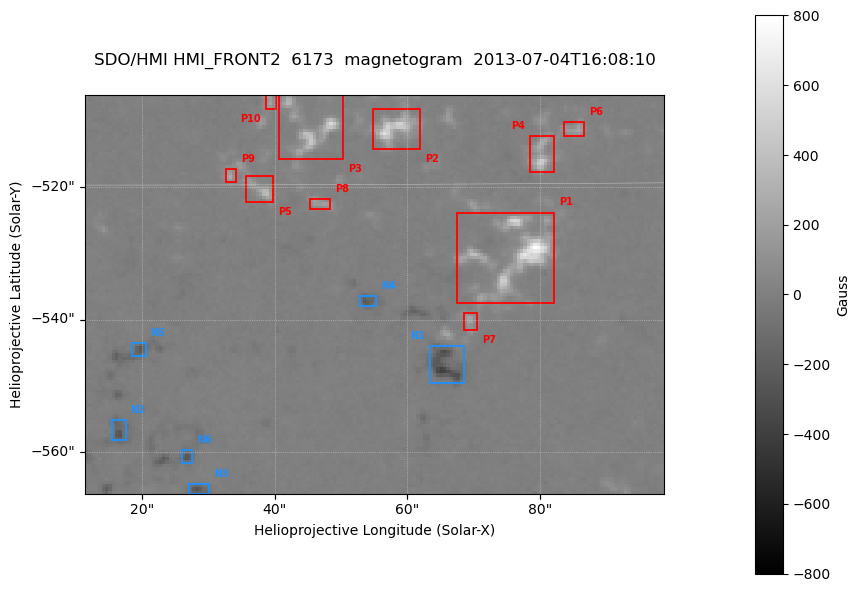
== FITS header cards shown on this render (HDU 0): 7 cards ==
TELESCOP= 'SDO/HMI '
INSTRUME= 'HMI_FRONT2'
WAVELNTH=               6173.0
DATE-OBS= '2013-07-04T16:08:10.80'
CTYPE1  = 'HPLN-TAN'
CTYPE2  = 'HPLT-TAN'
BUNIT   = 'Gauss   '

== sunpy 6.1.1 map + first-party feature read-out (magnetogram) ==
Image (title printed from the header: SDO/HMI HMI_FRONT2  6173  magnetogram  2013-07-04T16:08:10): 173 x 119 px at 0.504 arcsec/px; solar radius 944 arcsec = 1872 px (partial field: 0.2% of the solar disc is inside the frame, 100% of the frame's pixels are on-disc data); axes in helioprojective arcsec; data unit Gauss (BUNIT, on the colour bar)
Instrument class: MAGNETOGRAM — CONTENT/DPC_OBSR says magnetogram
Display: grey scale clipped to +-800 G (the 99.5th-percentile rule alone would give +-341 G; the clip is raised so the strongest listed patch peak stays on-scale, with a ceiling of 1500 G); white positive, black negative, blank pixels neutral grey
Flux patches: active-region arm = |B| over 3 px >= 100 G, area >= 9 px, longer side >= 3 px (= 1.5 arcsec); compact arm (3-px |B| >= 300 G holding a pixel >= 400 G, >= 4 px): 3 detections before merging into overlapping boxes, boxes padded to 3 px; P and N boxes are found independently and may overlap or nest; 10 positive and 6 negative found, all listed = drawn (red P1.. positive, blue N1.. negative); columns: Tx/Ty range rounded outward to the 2 arcsec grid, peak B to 10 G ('>+800(sat)' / '<-800(sat)' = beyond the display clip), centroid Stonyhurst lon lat
Positive patches:
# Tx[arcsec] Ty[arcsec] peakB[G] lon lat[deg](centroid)
P1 66..82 -538..-524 +790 +5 -31
P2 54..62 -516..-508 +610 +4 -29
P3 40..52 -516..-506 +560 +3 -29
P4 78..82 -518..-512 +460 +6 -30
P5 34..40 -524..-518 +380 +3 -30
P6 82..88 -514..-510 +240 +6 -29
P7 68..72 -542..-538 +230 +5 -31
P8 44..50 -524..-522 +200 +3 -30
P9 32..34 -520..-516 +260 +2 -30
P10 38..40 -508..-506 +230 +3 -29
Negative patches:
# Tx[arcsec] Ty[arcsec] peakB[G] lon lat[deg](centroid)
N1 62..70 -550..-544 -400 +5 -32
N2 14..18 -558..-554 -270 +1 -33
N3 26..30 -566..-564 -260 +2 -33
N4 52..56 -538..-536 -250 +4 -31
N5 18..22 -546..-542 -250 +1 -32
N6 26..28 -562..-558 -260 +2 -33
Bipolar pairs (each listed P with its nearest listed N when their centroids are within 0.25 R_sun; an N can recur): P1-N1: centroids ~20 arcsec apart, P1 is north-west of N1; P2-N4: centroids ~30 arcsec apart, P2 is north of N4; P3-N4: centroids ~30 arcsec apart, P3 is north of N4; P4-N4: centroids ~30 arcsec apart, P4 is north-west of N4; P5-N4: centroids ~20 arcsec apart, P5 is north-east of N4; P6-N1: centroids ~40 arcsec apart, P6 is north-west of N1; P7-N1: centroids ~10 arcsec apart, P7 is north-west of N1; P8-N4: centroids ~20 arcsec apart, P8 is north-east of N4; P9-N4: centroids ~30 arcsec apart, P9 is north-east of N4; P10-N4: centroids ~30 arcsec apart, P10 is north-east of N4